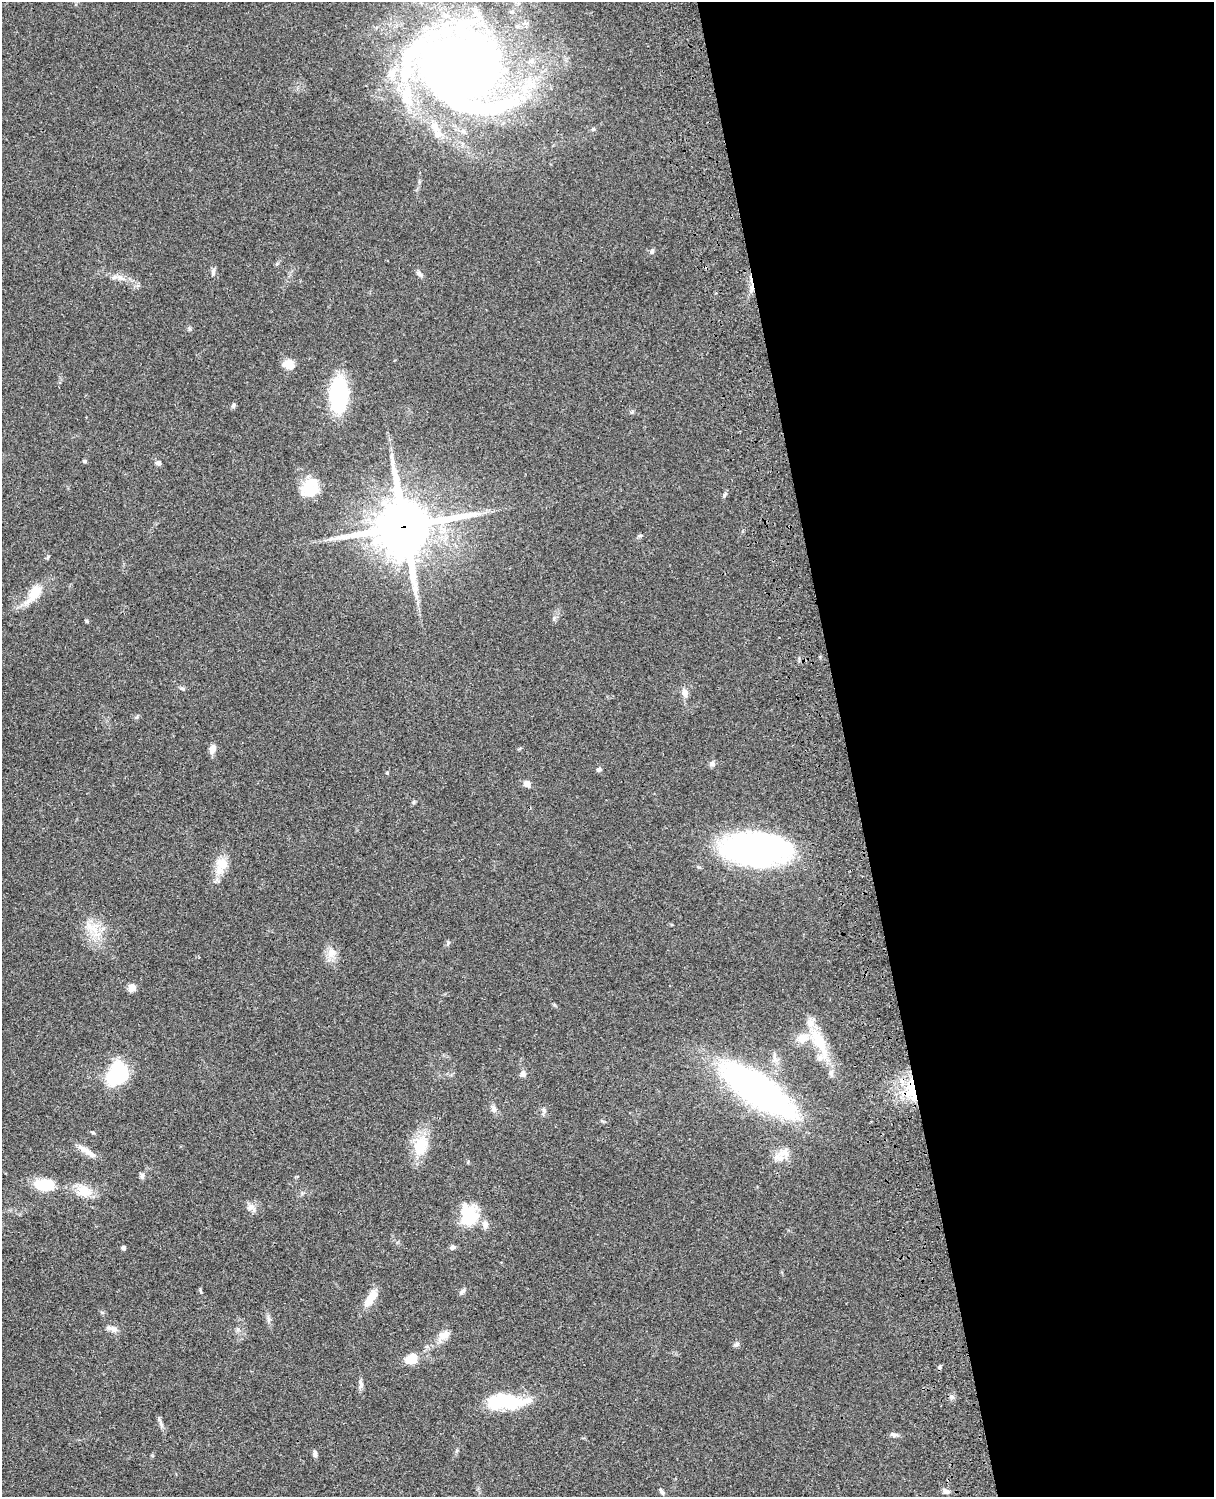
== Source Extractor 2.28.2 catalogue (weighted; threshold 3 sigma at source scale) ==
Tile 8 of 4 x 3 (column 4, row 2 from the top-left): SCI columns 3758-4969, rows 1773-3267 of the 5088 x 4927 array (HDU 1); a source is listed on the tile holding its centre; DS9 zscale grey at full resolution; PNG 1216 x 1499 px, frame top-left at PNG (2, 2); no overlay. Shown black and unused: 30% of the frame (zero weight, under 3 of 4 exposures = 6% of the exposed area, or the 3 px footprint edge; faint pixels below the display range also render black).
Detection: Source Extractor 2.28.2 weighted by HDU 2 'WHT'; one run over the whole footprint, this tile lists its part. Background 0.0788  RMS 0.0059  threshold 0.0265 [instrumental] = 3 sigma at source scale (4.5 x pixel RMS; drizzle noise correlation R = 1.50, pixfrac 1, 0.05/0.05 arcsec/px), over >= 5 px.
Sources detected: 76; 1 cosmic-ray / hot-pixel residue — not listed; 8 inside a brighter listed object's ellipse — not listed separately; the other 67 listed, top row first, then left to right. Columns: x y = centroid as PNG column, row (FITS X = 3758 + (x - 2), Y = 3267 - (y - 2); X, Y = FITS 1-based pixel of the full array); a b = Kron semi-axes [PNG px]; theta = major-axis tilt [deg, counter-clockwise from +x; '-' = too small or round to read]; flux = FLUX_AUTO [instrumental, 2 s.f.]
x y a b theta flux
460 68 105 80 -31 590
593 129 5 5 - 0.88
652 251 7 5 74 1.1
213 272 10 5 81 1.6
419 274 10 5 -45 1.6
120 278 13 7 -25 3.6
288 364 13 10 -16 6.6
339 395 37 18 88 49
233 405 7 5 61 1.2
85 461 6 4 14 0.93
158 463 7 6 - 1.8
309 488 23 16 60 15
724 495 6 4 71 0.88
404 526 19 18 - 3500
640 536 6 5 - 0.99
34 594 30 13 54 12
87 621 5 4 - 0.71
182 689 8 4 -8 0.98
685 693 11 7 -74 3.5
212 749 10 7 69 3.8
712 764 8 7 - 1.7
599 769 6 5 - 1.4
527 784 7 6 - 3.8
414 802 6 4 71 0.76
756 849 47 23 -2 260
223 864 19 15 -16 8.6
93 928 24 17 -37 13
448 943 8 3 71 0.88
331 953 16 10 77 5.7
132 988 8 7 - 4.4
819 1043 52 14 -67 22
775 1057 16 4 -89 2.4
523 1074 9 7 -64 2.1
116 1075 24 16 53 45
756 1089 72 23 -34 230
911 1089 34 13 -81 19
494 1109 10 7 -72 2.3
544 1110 8 6 -47 1.5
93 1132 6 4 -2 0.65
421 1146 23 15 73 18
87 1151 29 7 -34 5.7
785 1152 17 13 12 6.2
142 1176 9 5 -71 1.4
45 1185 17 9 -5 23
84 1191 18 14 -24 11
251 1208 14 9 -27 3.5
469 1215 26 20 -75 22
453 1247 7 6 - 1.5
124 1248 4 4 - 1.9
200 1291 9 2 -69 0.64
463 1291 9 6 56 1.5
371 1298 23 9 56 8.7
102 1312 6 4 -18 0.76
269 1319 8 5 -74 1.7
113 1329 18 6 -16 2.7
444 1335 15 10 20 5.1
737 1344 7 5 14 1.4
411 1359 12 9 20 11
940 1367 5 4 - 0.94
361 1384 13 5 -88 2.2
952 1397 6 6 - 1.4
504 1402 45 17 0 33
161 1424 13 5 -71 2
894 1435 10 6 -13 1.8
315 1454 9 5 89 1.7
946 1491 9 6 -29 2
662 1492 10 4 -56 1.4
Overlapping masked pixels (flux is a lower limit): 2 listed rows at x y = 404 526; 911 1089
Isophote crosses this tile's border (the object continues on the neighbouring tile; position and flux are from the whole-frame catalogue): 1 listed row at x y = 460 68
Unlisted compact peaks at least as high as the median listed source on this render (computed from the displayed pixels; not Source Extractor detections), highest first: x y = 387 773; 699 867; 48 556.